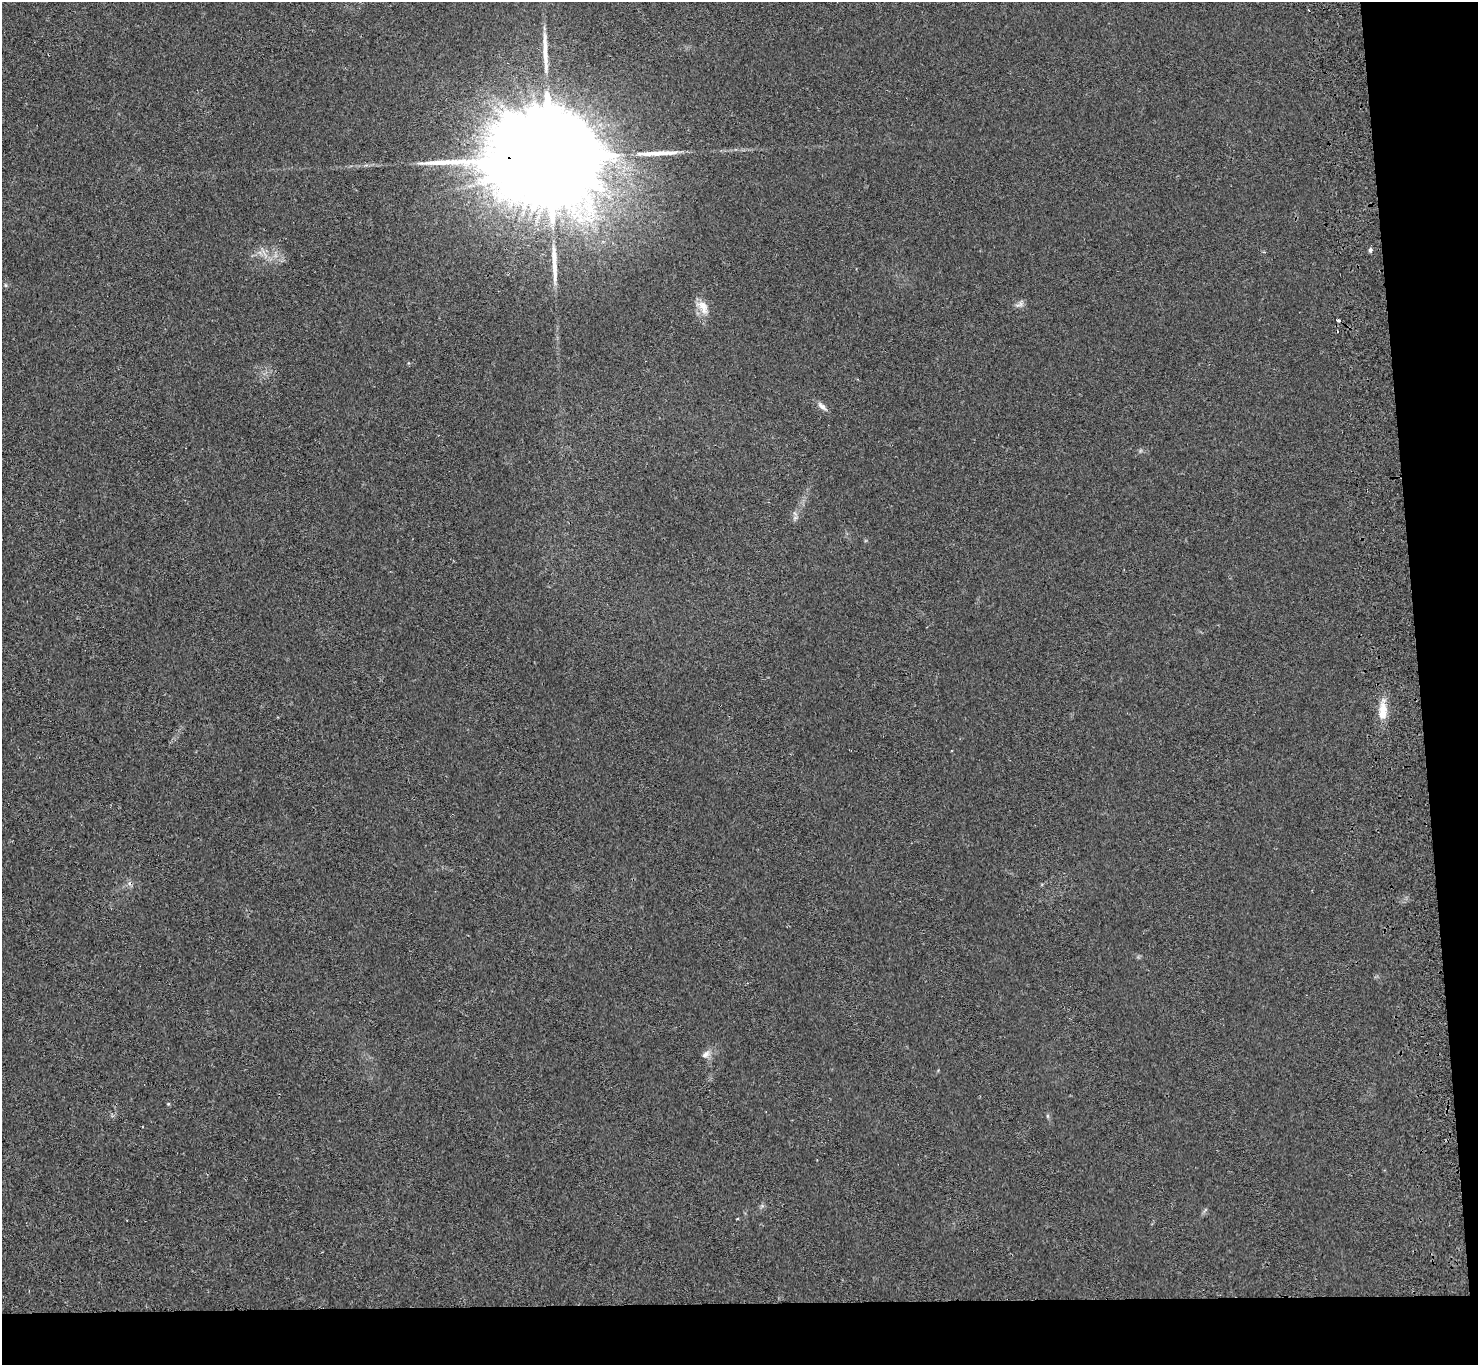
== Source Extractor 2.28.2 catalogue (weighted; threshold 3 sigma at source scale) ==
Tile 9 of 3 x 3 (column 3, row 3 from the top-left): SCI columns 3009-4484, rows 137-1499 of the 4541 x 4420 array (HDU 1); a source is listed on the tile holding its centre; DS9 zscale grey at full resolution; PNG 1480 x 1367 px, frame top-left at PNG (2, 2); no overlay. Shown black and unused: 8% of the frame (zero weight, under 2 of 3 exposures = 3% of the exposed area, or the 3 px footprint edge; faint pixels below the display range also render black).
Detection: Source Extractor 2.28.2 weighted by HDU 2 'WHT'; one run over the whole footprint, this tile lists its part. Background 0.0274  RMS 0.0066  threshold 0.0298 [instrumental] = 3 sigma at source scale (4.5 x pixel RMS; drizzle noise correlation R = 1.50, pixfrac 1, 0.05/0.05 arcsec/px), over >= 5 px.
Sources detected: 18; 1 inside a brighter object's white glare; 2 cosmic-ray / hot-pixel residue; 3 long thin detections or spike segments (spike, bleed or trail) — not listed; the other 12 listed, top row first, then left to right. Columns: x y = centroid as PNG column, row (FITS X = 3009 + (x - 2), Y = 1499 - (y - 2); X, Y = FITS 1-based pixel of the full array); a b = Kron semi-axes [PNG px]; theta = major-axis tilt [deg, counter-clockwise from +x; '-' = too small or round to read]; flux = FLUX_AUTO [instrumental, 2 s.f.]
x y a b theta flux
1308 10 3 2 - 0.51
546 158 50 20 -1 45000
1370 250 6 5 - 1.3
5 285 6 4 -71 0.77
1019 305 14 5 21 2.3
703 307 21 12 -62 7.5
822 406 14 6 -41 3.1
795 518 7 4 19 1.2
1383 711 25 10 86 10
706 1054 12 7 38 3.1
168 1104 5 3 - 0.54
1047 1116 6 4 -89 0.88
Overlapping masked pixels (flux is a lower limit): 1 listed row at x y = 546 158